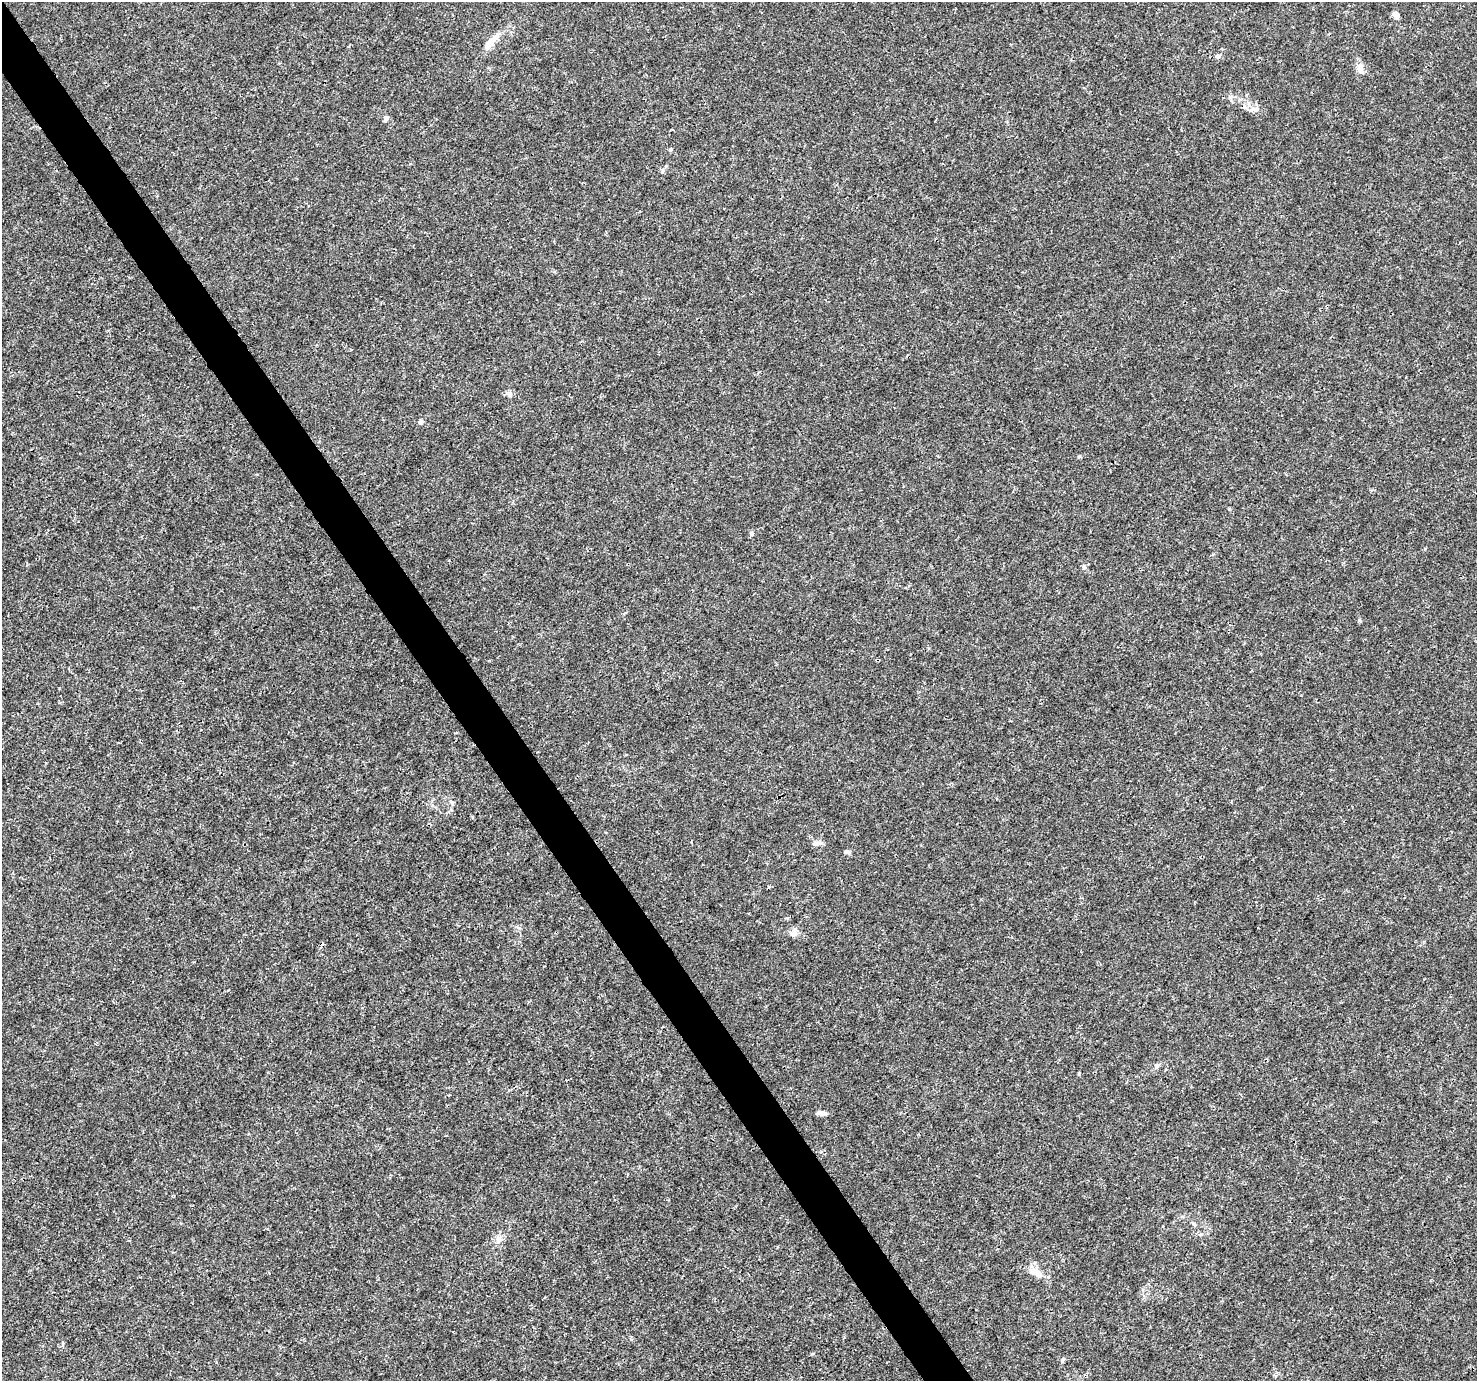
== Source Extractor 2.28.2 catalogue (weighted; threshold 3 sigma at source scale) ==
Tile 11 of 4 x 4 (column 3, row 3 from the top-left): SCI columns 2955-4429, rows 1562-2940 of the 5904 x 5819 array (HDU 1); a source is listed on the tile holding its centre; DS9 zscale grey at full resolution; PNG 1479 x 1383 px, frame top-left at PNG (2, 2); no overlay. Shown black and unused: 3% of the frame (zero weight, under 3 of 4 exposures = <1% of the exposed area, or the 3 px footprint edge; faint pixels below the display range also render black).
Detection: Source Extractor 2.28.2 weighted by HDU 2 'WHT'; one run over the whole footprint, this tile lists its part. Background 0.00295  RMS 0.0011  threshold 0.00484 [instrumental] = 3 sigma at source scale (4.5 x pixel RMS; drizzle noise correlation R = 1.50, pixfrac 1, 0.0396/0.0396 arcsec/px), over >= 5 px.
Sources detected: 25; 1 cosmic-ray / hot-pixel residue — not listed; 2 inside a brighter listed object's ellipse — not listed separately; the other 22 listed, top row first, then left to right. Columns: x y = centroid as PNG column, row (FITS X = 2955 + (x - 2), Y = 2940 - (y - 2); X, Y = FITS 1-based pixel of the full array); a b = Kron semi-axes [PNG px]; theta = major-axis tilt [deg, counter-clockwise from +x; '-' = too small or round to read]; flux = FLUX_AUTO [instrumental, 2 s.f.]
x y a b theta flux
1396 15 10 6 -58 0.56
494 38 22 8 47 1.1
1218 56 7 6 - 0.27
1360 68 16 8 -85 0.71
386 118 7 6 - 0.28
670 150 5 4 - 0.14
509 394 7 7 - 0.35
420 422 8 4 13 0.23
1079 457 6 4 20 0.12
752 534 6 6 - 0.21
1084 567 6 5 - 0.24
1359 620 6 4 -70 0.13
817 843 11 6 9 0.46
846 852 7 4 4 0.21
793 933 11 10 - 0.54
1157 1066 9 5 71 0.27
822 1113 12 5 -7 0.52
1194 1224 8 4 -48 0.17
499 1239 11 9 73 0.65
1035 1272 16 9 -31 1.2
62 1344 6 3 -72 0.12
1062 1360 6 4 71 0.14
Unlisted compact peaks at least as high as the median listed source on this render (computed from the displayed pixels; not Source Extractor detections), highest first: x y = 662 172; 1425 549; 1253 109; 812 1354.